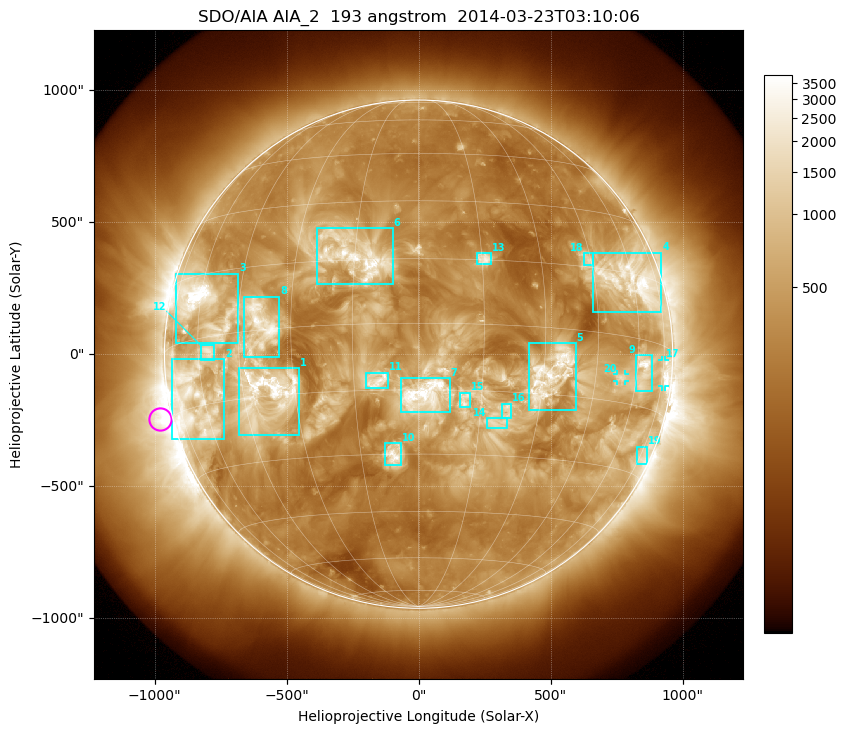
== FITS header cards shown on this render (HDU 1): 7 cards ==
TELESCOP= 'SDO/AIA'
INSTRUME= 'AIA_2'
WAVELNTH=                  193
WAVEUNIT= 'angstrom'
DATE-OBS= '2014-03-23T03:10:06.84'
CTYPE1  = 'HPLN-TAN'
CTYPE2  = 'HPLT-TAN'

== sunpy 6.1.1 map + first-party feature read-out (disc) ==
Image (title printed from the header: SDO/AIA AIA_2  193 angstrom  2014-03-23T03:10:06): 1024 x 1024 px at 2.4 arcsec/px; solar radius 963 arcsec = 401 px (full disc in frame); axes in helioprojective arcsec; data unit not stated in the header (colour bar unlabelled)
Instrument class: DISC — disc imager (sunpy class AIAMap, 193 A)
Bright regions (active regions / flare kernels): reference = the median radial profile (limb darkening/brightening removed); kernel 9 px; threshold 5 sigma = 930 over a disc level ~328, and >= 1.15x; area >= 12 px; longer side >= 10 px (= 24 arcsec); searched inside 0.97 R_sun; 23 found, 20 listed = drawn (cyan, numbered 1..; 2 of them under ~33 arcsec drawn as corner ticks so the feature stays visible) (cap 20 boxes per figure: the strongest are kept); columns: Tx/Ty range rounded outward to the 5 arcsec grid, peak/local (2 s.f.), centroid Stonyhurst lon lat
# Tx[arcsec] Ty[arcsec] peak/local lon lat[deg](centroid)
1 -680..-450 -305..-50 16 -38 -14
2 -935..-735 -325..-20 7.4 -65 -14
3 -920..-685 40..305 20 -59 +8
4 660..920 155..385 13 +60 +13
5 415..595 -210..40 7.7 +32 -10
6 -385..-95 265..480 9.4 -15 +16
7 -65..120 -220..-90 7.4 +1 -16
8 -665..-525 -10..220 9.5 -38 +1
9 820..885 -140..-5 10 +63 -7
10 -130..-65 -420..-335 8 -6 -30
11 -200..-115 -130..-70 4.4 -9 -13
12 -825..-775 -25..35 6.6 -56 -3
13 220..275 340..385 6.3 +16 +15
14 260..335 -280..-240 4.2 +19 -22
15 155..195 -205..-145 4 +11 -17
16 315..350 -240..-185 4.7 +22 -19
17 920..935 -125..-20 6.2 +75 -6
18 625..660 335..385 4.7 +44 +17
19 825..865 -415..-350 4.3 +76 -26
20 750..785 -100..-75 5.1 +54 -9
Off-limb structures (1.02-1.3 R_sun): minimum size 162 px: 2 found; the strongest spans PA ~55..145 deg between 1.02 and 1.3 R_sun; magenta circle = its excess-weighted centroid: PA ~105 deg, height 1.05 R_sun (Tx ~-980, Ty ~-245 arcsec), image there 5.5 x the reference